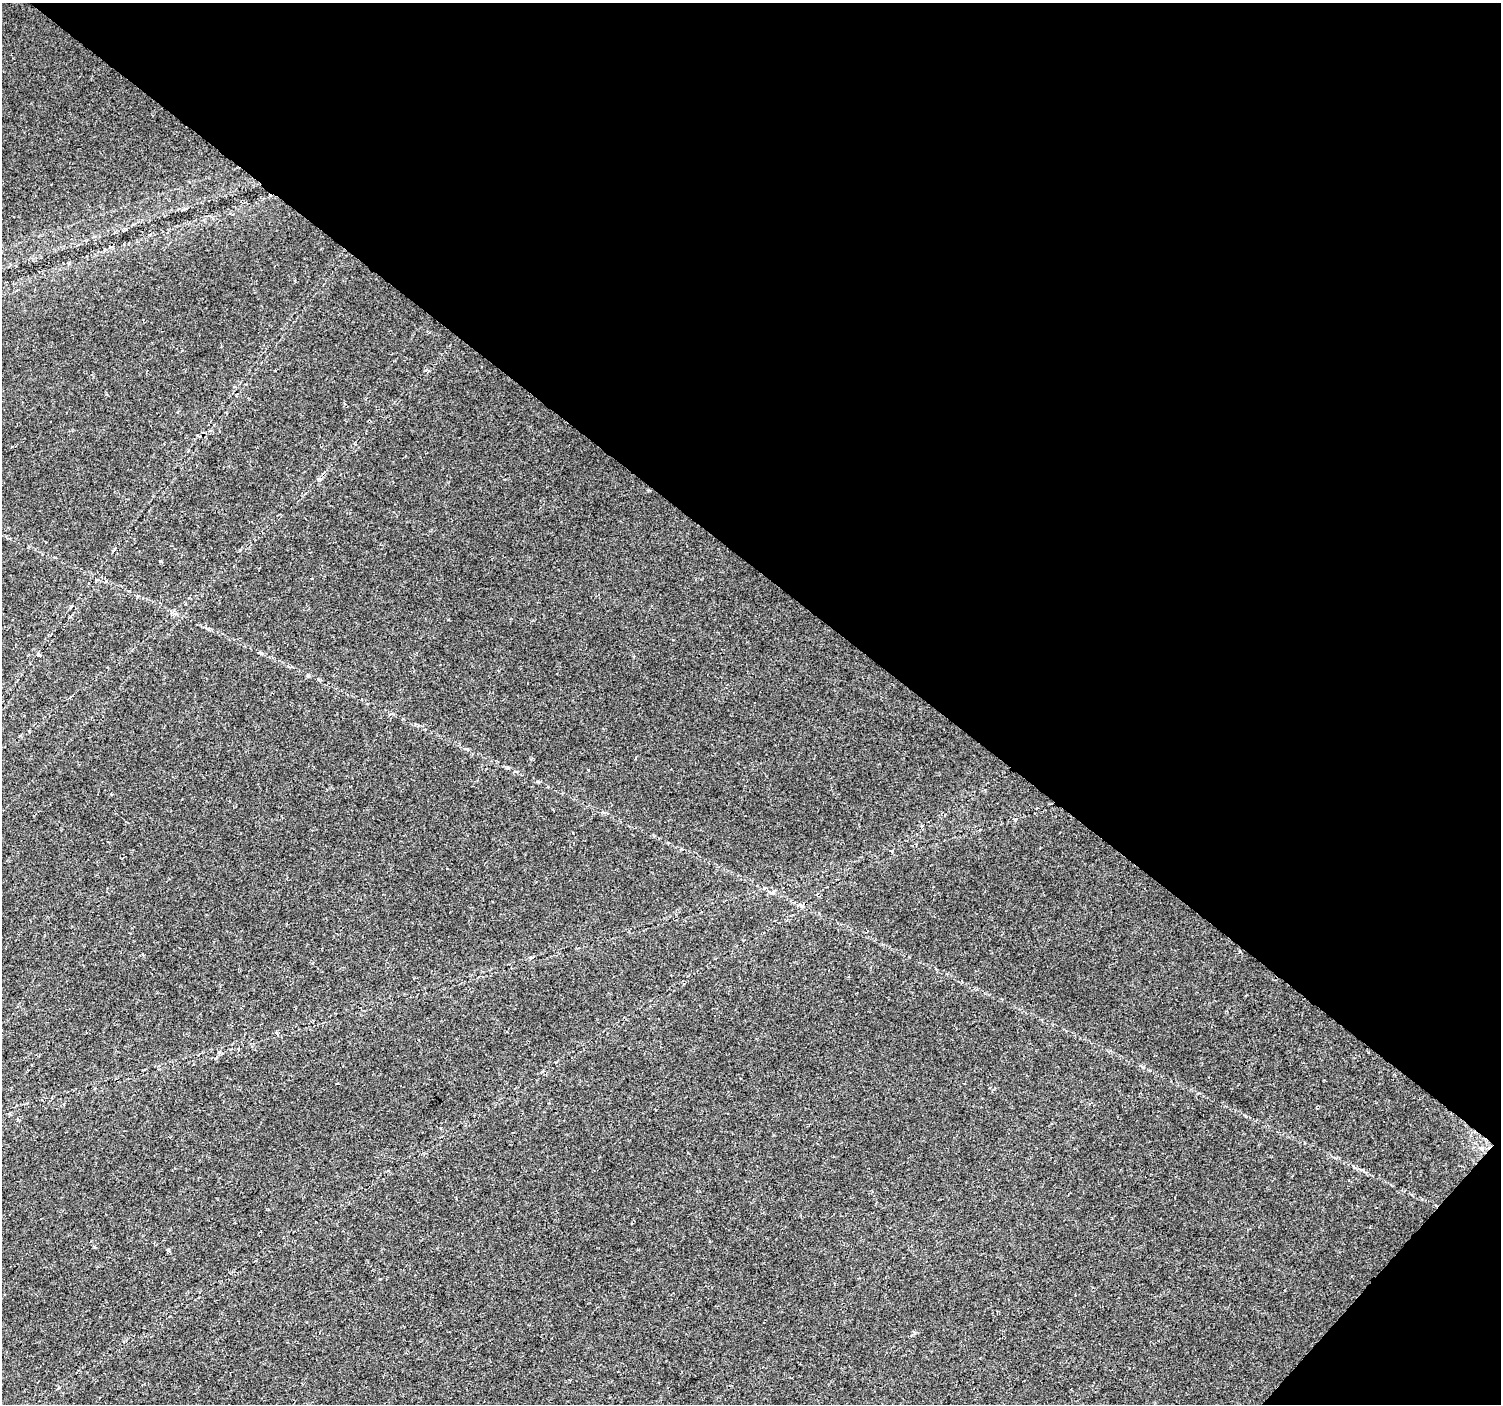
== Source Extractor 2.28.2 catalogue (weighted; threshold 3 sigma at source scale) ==
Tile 8 of 4 x 4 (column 4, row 2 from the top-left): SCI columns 4502-6000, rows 3047-4448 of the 6000 x 6025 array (HDU 1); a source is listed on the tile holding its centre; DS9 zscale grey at full resolution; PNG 1503 x 1406 px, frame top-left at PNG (2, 3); no overlay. Shown black and unused: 42% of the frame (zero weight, under 2 of 3 exposures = <1% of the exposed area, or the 3 px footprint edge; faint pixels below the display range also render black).
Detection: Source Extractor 2.28.2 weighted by HDU 2 'WHT'; one run over the whole footprint, this tile lists its part. Background 0.0239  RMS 0.0033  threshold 0.0147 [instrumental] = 3 sigma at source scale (4.5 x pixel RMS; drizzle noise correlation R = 1.50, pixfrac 1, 0.0396/0.0396 arcsec/px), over >= 5 px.
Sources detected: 7; all 7 listed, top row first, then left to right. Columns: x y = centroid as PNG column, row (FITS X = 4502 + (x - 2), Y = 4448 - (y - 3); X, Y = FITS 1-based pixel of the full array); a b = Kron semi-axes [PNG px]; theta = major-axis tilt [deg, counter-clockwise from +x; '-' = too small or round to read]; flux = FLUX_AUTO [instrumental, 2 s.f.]
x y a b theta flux
160 561 4 4 - 0.33
97 580 5 4 - 0.43
261 653 7 4 -32 0.55
39 655 5 4 - 0.99
1246 995 3 2 - 0.26
277 1033 5 4 - 0.47
168 1250 4 4 - 0.56